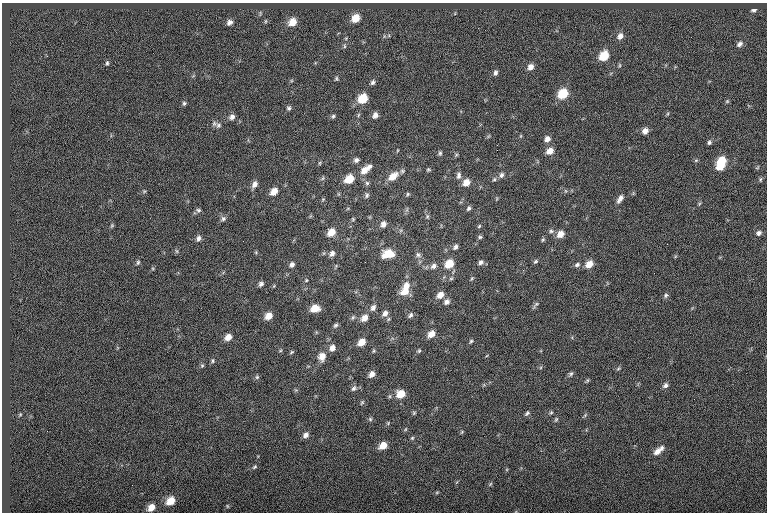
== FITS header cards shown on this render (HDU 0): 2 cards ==
NAXIS1  =                  765
NAXIS2  =                  510

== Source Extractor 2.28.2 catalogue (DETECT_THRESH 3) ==
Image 765 x 510 px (HDU 0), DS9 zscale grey, 1 PNG px = 1 image px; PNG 769 x 514 px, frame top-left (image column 1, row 510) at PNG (2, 3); no overlay
Background -0.0494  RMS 7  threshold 21.1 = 3 sigma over >= 5 px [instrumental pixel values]
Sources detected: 139; all 139 listed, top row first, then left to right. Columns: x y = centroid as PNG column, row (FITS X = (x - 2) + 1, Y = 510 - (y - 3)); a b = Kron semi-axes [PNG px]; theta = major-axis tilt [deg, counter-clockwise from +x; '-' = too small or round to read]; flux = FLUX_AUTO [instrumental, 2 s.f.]
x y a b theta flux
754 10 6 4 12 1100
356 18 9 7 47 6900
265 21 6 4 89 560
229 22 7 5 34 1700
292 22 9 8 - 6300
620 36 8 7 - 2400
740 44 8 6 37 1600
344 46 6 4 -89 760
604 56 8 6 54 13000
107 63 5 4 - 710
530 67 7 6 - 2700
495 73 7 5 80 1300
336 79 6 5 - 750
373 82 6 5 - 1100
563 94 8 7 - 14000
363 99 8 7 - 11000
727 101 5 5 - 590
184 103 6 5 - 840
289 108 6 6 - 960
358 115 6 3 71 600
375 115 7 6 - 2300
333 116 5 5 - 850
232 117 8 7 - 1800
218 125 10 7 11 1600
645 131 7 6 - 2700
547 139 7 6 - 2200
709 142 5 5 - 930
497 145 2 2 - 210
497 150 2 2 - 1000
550 151 8 6 41 4300
440 153 6 4 90 810
356 160 7 6 - 1500
721 161 8 7 - 11000
319 163 6 4 89 570
720 167 7 6 - 6100
757 168 6 4 19 560
365 169 14 7 40 5500
428 170 5 4 - 580
458 175 9 6 84 1500
501 175 7 6 - 1500
393 176 12 7 40 6300
323 178 6 4 71 680
349 179 8 6 41 9400
760 179 7 3 89 610
367 183 6 6 - 960
466 183 8 6 45 4500
254 184 9 6 61 2200
144 191 5 4 - 540
274 191 8 6 50 4700
408 194 6 5 - 700
367 195 8 6 71 1100
323 199 6 3 19 480
620 199 12 6 57 2200
469 208 6 4 55 990
198 210 7 6 - 970
427 217 7 5 89 910
223 219 7 6 - 1200
353 219 4 4 - 540
383 224 8 6 64 2400
112 225 6 4 55 630
479 226 6 3 46 530
551 231 7 6 - 1100
331 232 8 7 - 5800
759 233 7 6 - 1500
560 234 7 6 - 4300
480 237 6 5 - 790
198 238 8 6 70 1600
543 240 6 4 67 680
455 247 7 5 60 1400
177 251 6 4 -88 640
332 254 7 6 - 2000
388 254 11 7 13 10000
418 255 9 6 -45 1500
535 261 7 5 39 780
138 262 7 5 74 820
481 262 7 6 - 1400
292 264 7 5 62 1600
449 264 8 7 - 8700
589 264 8 6 43 5100
577 265 7 5 30 1100
433 266 8 6 36 1900
523 270 3 3 - 280
451 278 6 4 1 660
472 278 6 4 59 570
306 280 5 4 - 510
261 284 6 5 - 1300
406 286 9 8 - 3800
405 291 11 8 25 6000
440 295 8 6 40 3800
666 295 6 5 - 930
447 302 8 6 36 1800
536 304 12 4 50 1000
315 308 8 7 - 6600
373 308 9 6 59 1900
385 313 9 7 54 2400
410 315 7 5 56 1300
268 316 7 6 - 4800
353 317 8 4 54 830
364 318 9 7 52 3600
335 325 6 5 - 1000
431 334 8 6 41 4400
228 337 7 6 - 3600
471 341 5 4 - 660
362 342 7 6 - 5200
332 348 8 7 - 2600
419 351 5 4 - 610
292 352 6 4 36 590
322 356 9 8 - 4400
213 361 6 5 - 780
202 366 6 5 - 690
618 368 6 4 44 620
372 374 7 5 52 2700
571 374 7 5 38 910
257 377 6 6 - 780
587 380 6 4 45 600
665 385 7 5 34 1500
354 388 9 6 50 1300
401 394 8 7 - 7300
390 396 6 4 71 600
362 402 6 4 54 550
551 412 5 5 - 600
414 413 5 4 - 620
527 413 8 5 54 990
585 415 6 4 46 620
370 419 5 5 - 770
556 419 7 5 63 770
406 429 5 3 - 480
462 432 5 3 - 460
306 435 7 5 50 2000
412 438 5 4 - 590
383 446 8 6 38 5500
661 448 7 5 84 1300
657 451 9 6 45 3400
255 467 7 5 40 740
490 484 7 4 45 590
437 492 6 3 19 480
171 501 9 7 38 7400
227 506 5 3 - 470
151 507 8 6 44 4400